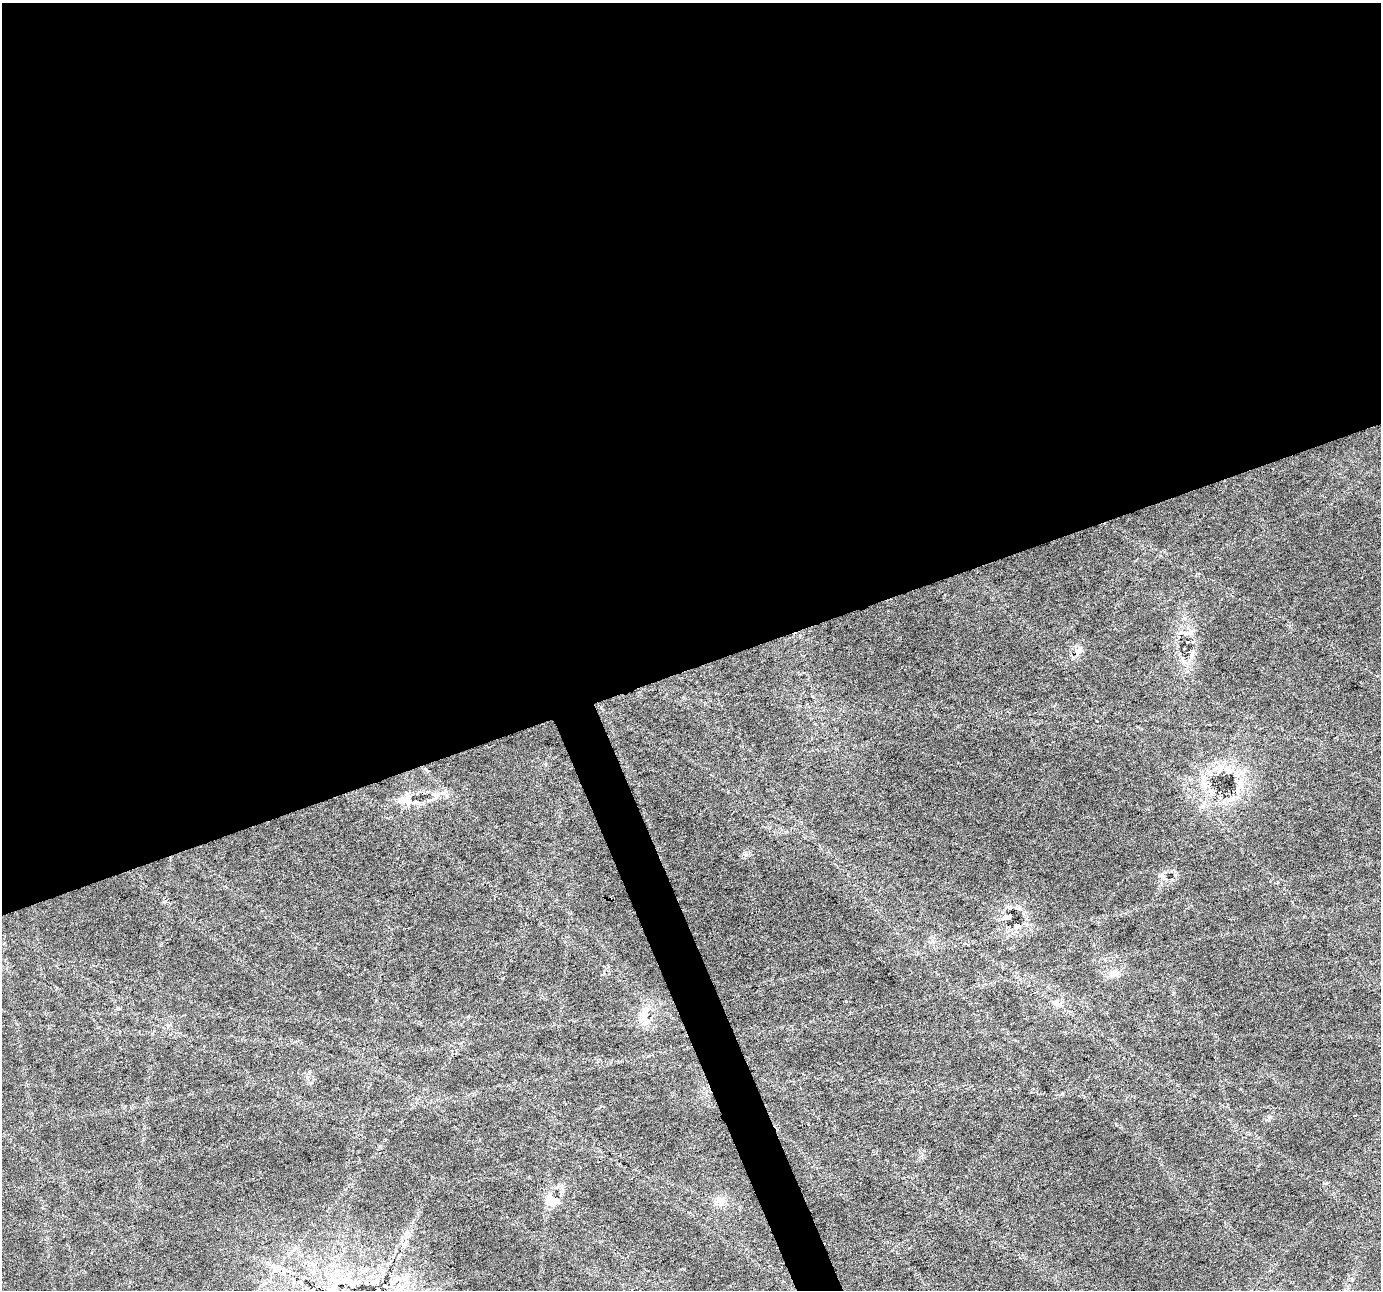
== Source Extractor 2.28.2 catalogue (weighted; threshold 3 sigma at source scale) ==
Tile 2 of 4 x 4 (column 2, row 1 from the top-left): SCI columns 1382-2760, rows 3997-5284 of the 5519 x 5359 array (HDU 1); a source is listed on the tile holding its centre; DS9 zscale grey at full resolution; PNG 1383 x 1292 px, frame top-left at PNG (2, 3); no overlay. Shown black and unused: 53% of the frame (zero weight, under 3 of 6 exposures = <1% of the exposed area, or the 3 px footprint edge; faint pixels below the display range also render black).
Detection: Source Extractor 2.28.2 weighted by HDU 2 'WHT'; one run over the whole footprint, this tile lists its part. Background 0.0256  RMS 0.0027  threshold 0.0112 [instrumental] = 3 sigma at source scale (4.09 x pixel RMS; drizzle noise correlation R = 1.36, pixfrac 0.8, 0.0396/0.0396 arcsec/px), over >= 5 px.
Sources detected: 25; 1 inside a brighter listed object's ellipse — not listed separately; the other 24 listed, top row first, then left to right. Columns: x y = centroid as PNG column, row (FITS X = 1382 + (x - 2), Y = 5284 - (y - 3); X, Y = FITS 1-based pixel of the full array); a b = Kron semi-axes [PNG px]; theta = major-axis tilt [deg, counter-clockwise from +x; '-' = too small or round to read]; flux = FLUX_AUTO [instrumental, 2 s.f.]
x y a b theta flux
1186 633 15 7 -1 1.9
1187 642 3 3 - 0.95
1184 648 3 2 - 0.48
1077 651 10 9 - 1.6
1228 771 13 11 6 2.7
1237 789 7 4 -71 0.56
1211 792 11 8 -47 1.6
436 795 9 9 - 1.3
406 798 19 14 46 3.6
745 854 7 4 -2 0.55
1008 916 9 4 14 2.3
1016 926 8 7 - 1.2
1116 972 8 4 -53 0.69
1056 1004 12 5 -37 1
119 1009 6 3 -1 0.35
645 1015 18 11 62 4.4
552 1200 19 15 -39 3.9
721 1201 11 9 78 1.7
404 1244 10 7 47 1
276 1269 11 4 36 0.84
300 1282 8 4 -24 0.62
367 1283 6 4 -59 0.32
351 1284 20 7 -46 1.8
384 1286 5 3 - 0.35